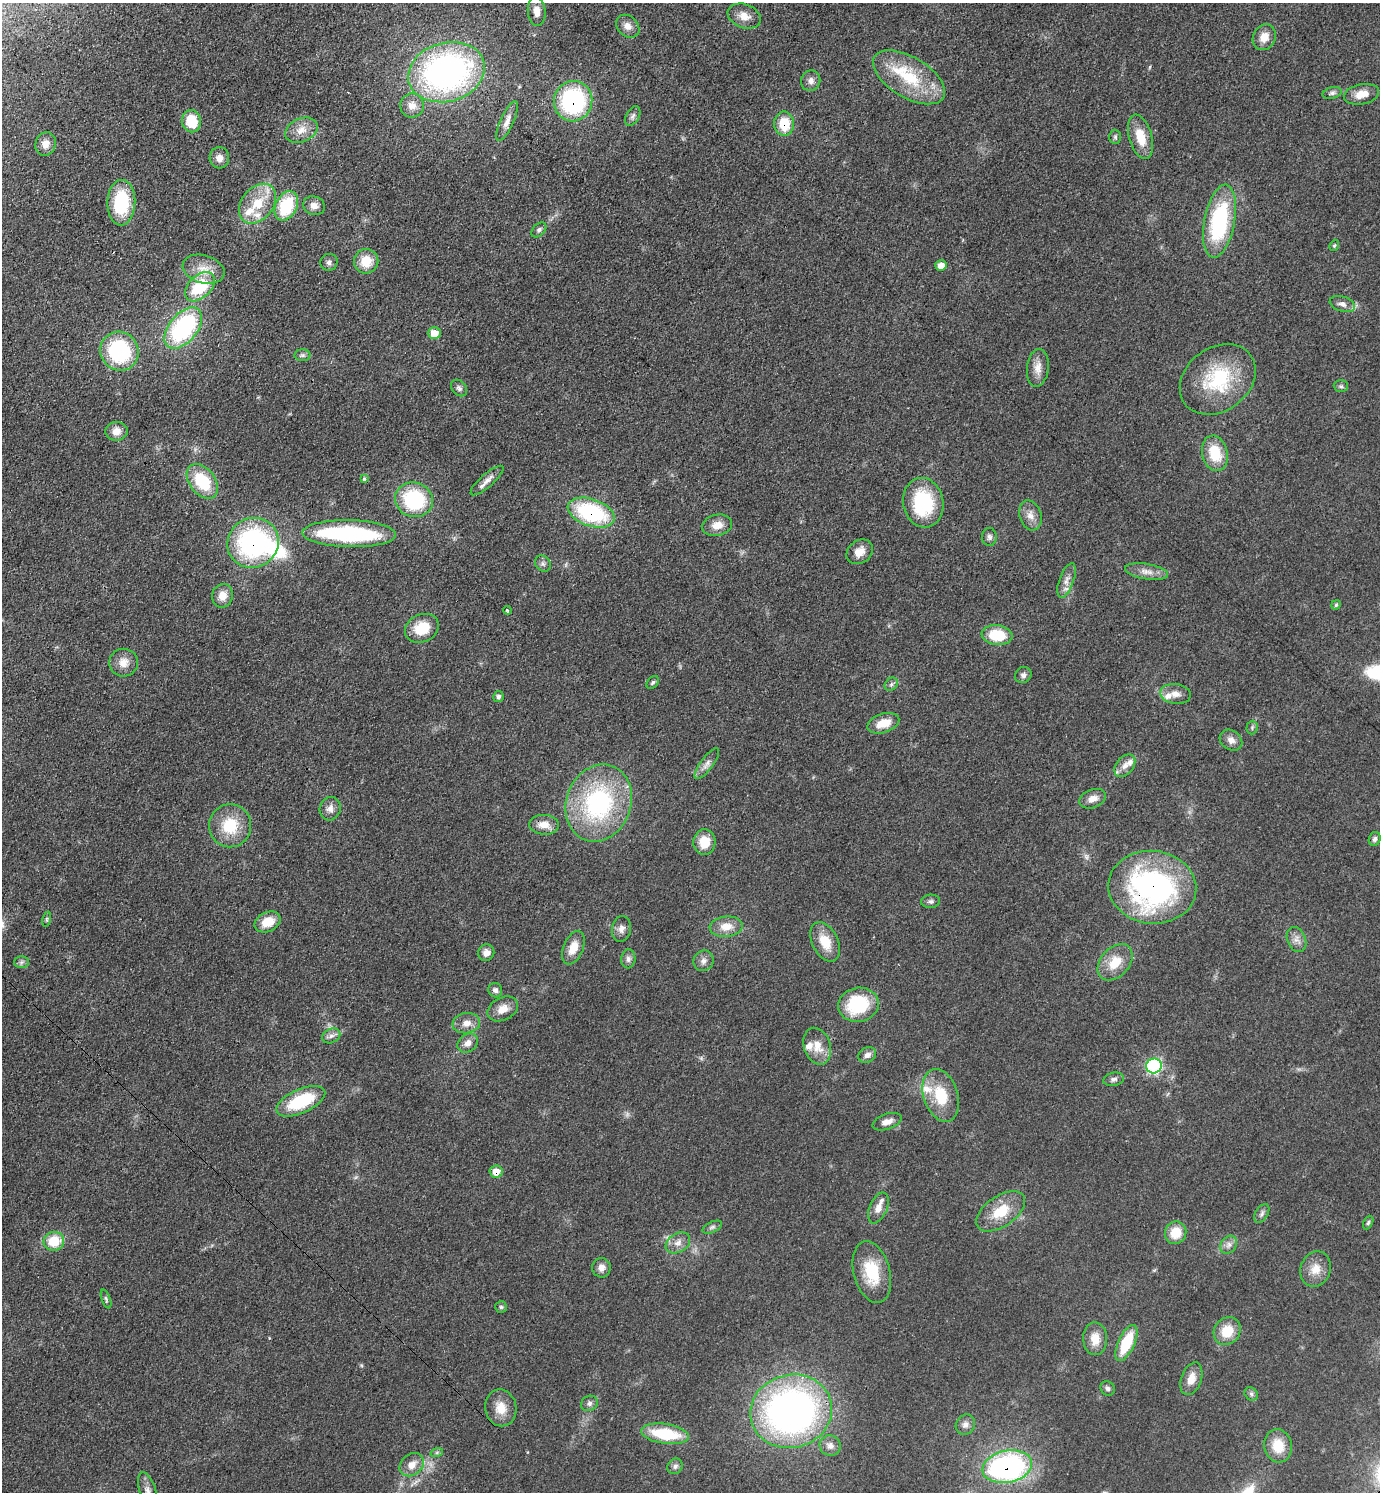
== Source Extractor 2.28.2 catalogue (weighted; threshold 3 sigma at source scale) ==
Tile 11 of 4 x 4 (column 3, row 3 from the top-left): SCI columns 3054-4431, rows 1492-2981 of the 5965 x 5962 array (HDU 1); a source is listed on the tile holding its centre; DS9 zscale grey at full resolution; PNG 1382 x 1494 px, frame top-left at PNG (2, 3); each listed source drawn as its Kron ellipse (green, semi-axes under 4 px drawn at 4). Shown black and unused: <1% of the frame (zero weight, under 3 of 4 exposures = <1% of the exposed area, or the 3 px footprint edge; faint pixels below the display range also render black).
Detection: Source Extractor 2.28.2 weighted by HDU 2 'WHT'; one run over the whole footprint, this tile lists its part. Background 0.0772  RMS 0.0065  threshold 0.0295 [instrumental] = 3 sigma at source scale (4.5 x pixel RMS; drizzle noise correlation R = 1.50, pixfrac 1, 0.05/0.05 arcsec/px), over >= 5 px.
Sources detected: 151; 1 too faint to see at this stretch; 2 inside a brighter object's white glare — neither listed nor drawn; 7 inside a brighter listed object's ellipse — not listed separately; the other 141 listed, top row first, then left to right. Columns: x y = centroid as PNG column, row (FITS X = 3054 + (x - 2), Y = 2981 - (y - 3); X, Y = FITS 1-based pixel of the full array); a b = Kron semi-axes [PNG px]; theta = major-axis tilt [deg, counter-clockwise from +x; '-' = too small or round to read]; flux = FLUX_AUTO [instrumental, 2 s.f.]
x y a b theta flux
537 11 15 9 -85 7.3
744 16 17 11 -22 7.4
628 26 13 10 -43 5.1
1264 37 13 11 62 7.9
446 72 39 29 16 230
909 77 40 20 -31 35
811 81 10 9 - 3.7
1332 93 10 5 15 2
1362 94 18 10 11 8.4
573 101 20 19 - 86
412 105 12 12 - 6.5
633 116 10 6 61 2.2
192 121 11 9 -81 20
507 121 21 6 65 5.4
784 124 12 10 -90 17
301 130 17 11 24 7.5
1115 137 7 6 - 1.4
1141 137 23 11 -74 14
46 144 12 10 73 5.6
219 158 10 10 - 4.6
121 203 23 14 88 39
257 204 22 16 50 19
286 206 15 10 63 34
314 206 11 9 -17 4.4
1220 221 37 15 79 70
539 230 9 6 46 1.6
1334 245 6 4 68 0.96
366 261 12 12 - 14
329 262 9 8 - 2.3
941 266 6 5 - 6.6
203 269 21 14 -17 11
200 287 18 11 43 33
1342 304 13 7 -18 3.5
183 328 24 14 50 88
434 333 6 5 - 11
119 351 20 19 - 60
302 355 8 6 0 1.7
1038 368 19 11 83 6.8
1218 379 41 31 36 46
1341 386 7 6 - 1.5
459 388 9 6 -46 2.1
116 431 11 9 5 6.2
1215 453 18 12 -75 21
364 479 3 3 - 5.7
487 480 21 6 41 4.7
202 481 19 13 -53 29
414 500 19 17 -18 53
923 503 25 20 -80 47
591 513 24 13 -19 69
1030 515 15 11 -73 5.9
717 525 15 10 11 7.3
349 534 47 13 -1 100
989 537 9 7 -86 2.2
253 543 26 24 33 110
860 552 14 11 37 7.5
543 564 9 7 -52 2.1
1146 572 22 7 -9 6
1067 580 18 7 70 5
222 596 12 10 77 7.1
1336 605 5 4 - 0.97
507 610 4 3 - 0.94
422 628 17 13 24 17
997 635 15 10 -7 22
124 663 14 14 - 7.3
1023 675 8 7 - 2.5
653 683 7 5 51 1.3
891 684 7 6 - 1.6
1175 694 15 10 -8 5.5
498 697 5 5 - 1.9
883 723 16 9 18 11
1252 728 7 5 89 1.2
1231 740 12 9 -35 4.3
707 764 18 6 53 4.1
1125 766 13 8 51 4.6
1093 799 14 9 21 5.2
599 803 39 32 69 96
330 809 12 10 70 4
544 825 15 10 -4 7
230 826 21 21 - 24
1375 839 7 6 - 1.8
704 842 13 11 86 12
1152 887 44 36 -6 160
930 901 9 6 5 1.9
47 919 7 4 78 1
267 922 14 9 26 12
726 927 16 10 4 8.9
621 929 13 9 81 4
1297 940 13 9 -68 4.5
825 942 21 13 -63 14
573 948 18 9 68 9.6
486 953 8 8 - 4.3
628 959 9 7 84 2.6
704 961 10 9 - 3.5
21 962 7 6 - 1.7
1115 962 21 14 48 15
495 990 7 7 - 2.5
858 1005 20 17 9 41
503 1009 16 11 28 7.3
466 1023 14 10 8 5.7
331 1036 9 7 25 2.8
468 1043 11 8 38 4.4
817 1046 19 13 -72 9.7
867 1055 9 7 28 3.3
1154 1066 8 7 - 92
1114 1079 10 6 12 2.1
941 1095 27 17 -72 24
301 1101 26 12 24 36
887 1122 15 7 19 4.8
496 1172 6 6 - 8.8
878 1208 16 8 67 6.3
1001 1211 28 15 35 19
1262 1213 10 6 58 2.2
1368 1223 7 4 63 1.2
712 1227 10 5 25 1.7
1176 1233 11 10 - 14
54 1241 10 9 - 18
678 1243 13 9 32 5
1229 1245 9 7 53 3.2
601 1268 9 9 - 4.4
1316 1269 18 15 70 9.5
872 1272 32 18 -75 26
106 1299 10 4 -70 1.4
501 1307 6 6 - 1.2
1227 1331 15 13 53 14
1095 1339 16 12 -88 9.6
1126 1343 19 8 65 28
1191 1379 17 10 70 7.5
1108 1388 8 6 -47 1.8
1251 1394 7 6 - 1.7
589 1403 9 7 29 2.4
501 1408 18 15 -80 11
791 1411 41 36 15 300
965 1425 10 9 - 3.5
665 1434 24 10 -8 32
830 1446 10 10 - 3.9
1278 1446 17 13 -77 15
437 1452 6 4 19 1.1
412 1465 13 10 38 6.9
675 1466 8 7 - 2.3
1007 1467 25 16 11 160
148 1491 19 8 -73 5
Overlapping masked pixels (flux is a lower limit): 7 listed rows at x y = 573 101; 784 124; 591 513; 253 543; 1152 887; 496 1172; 1007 1467
Isophote crosses this tile's border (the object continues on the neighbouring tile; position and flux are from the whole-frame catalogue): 1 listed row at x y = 148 1491